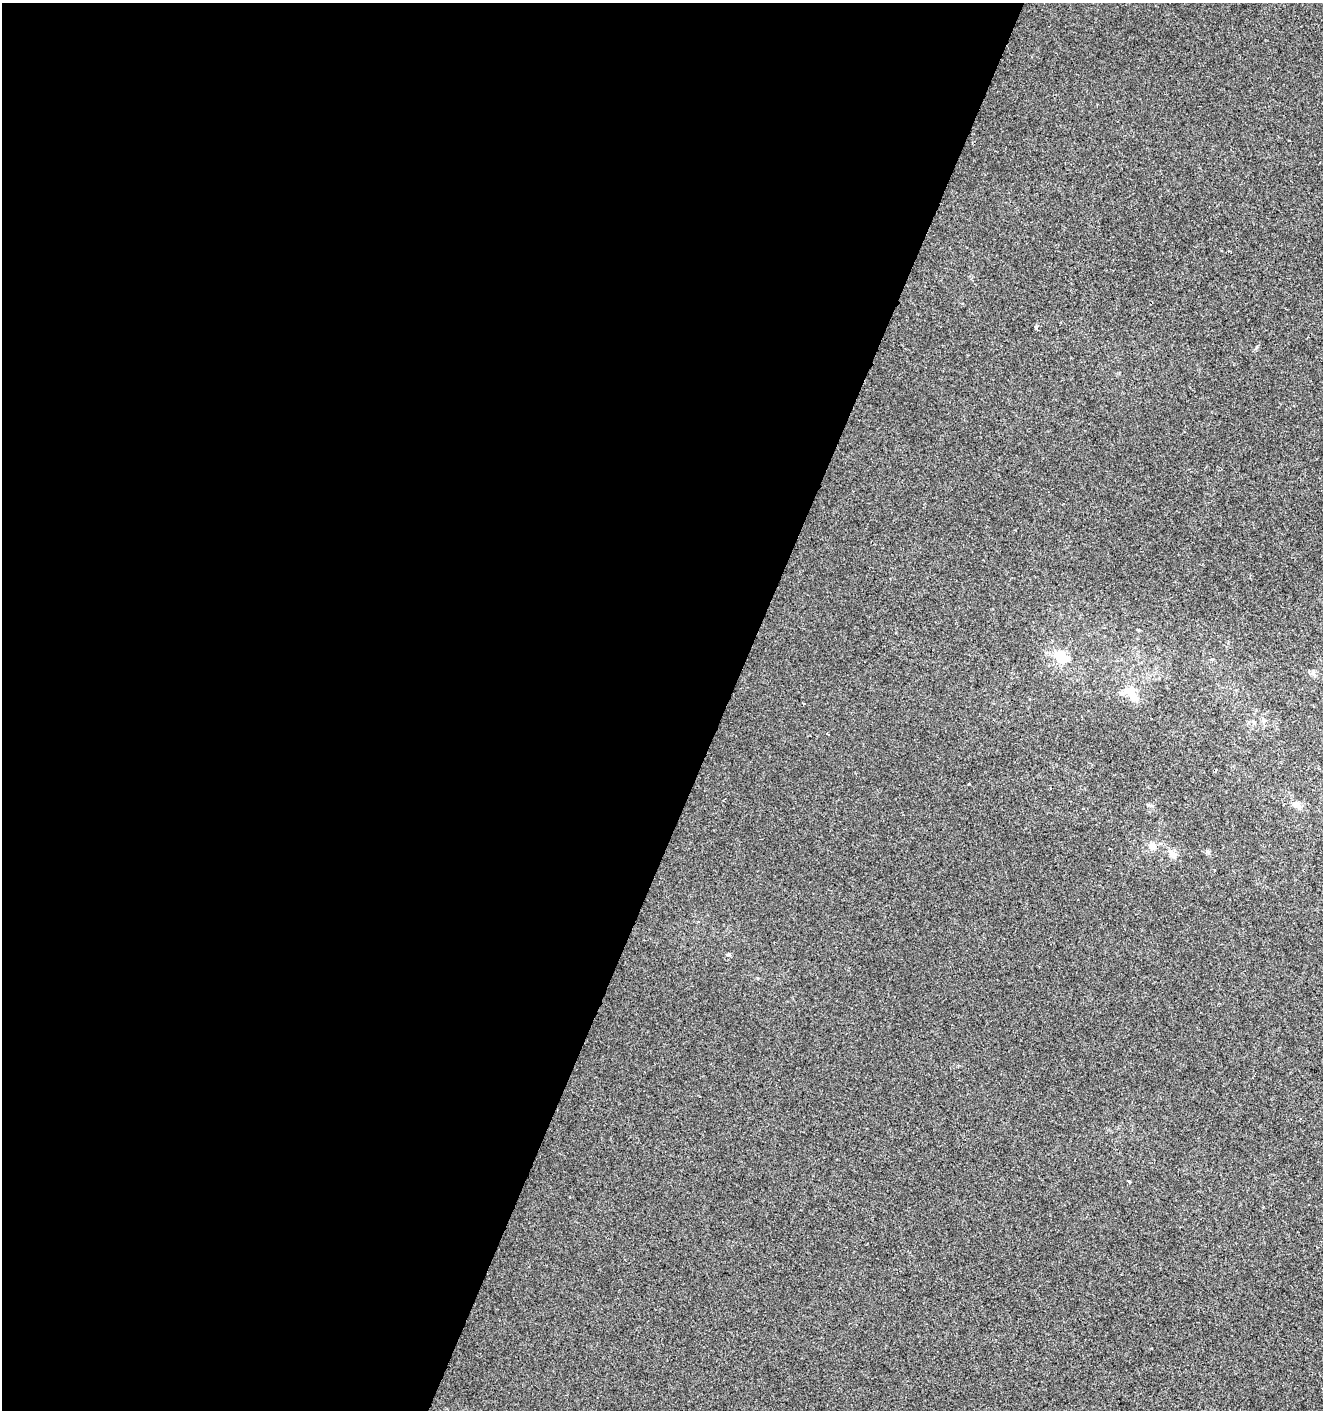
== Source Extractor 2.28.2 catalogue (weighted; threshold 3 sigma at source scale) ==
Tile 5 of 4 x 4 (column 1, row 2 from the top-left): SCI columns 207-1527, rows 2826-4233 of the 5761 x 5642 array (HDU 1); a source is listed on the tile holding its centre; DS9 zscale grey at full resolution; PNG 1325 x 1412 px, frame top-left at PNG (2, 3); no overlay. Shown black and unused: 55% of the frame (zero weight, under 2 of 3 exposures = <1% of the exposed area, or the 3 px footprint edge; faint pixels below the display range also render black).
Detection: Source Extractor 2.28.2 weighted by HDU 2 'WHT'; one run over the whole footprint, this tile lists its part. Background -3.41e-04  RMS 0.0042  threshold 0.0188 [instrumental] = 3 sigma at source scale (4.5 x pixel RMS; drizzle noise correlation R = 1.50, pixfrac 1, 0.0396/0.0396 arcsec/px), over >= 5 px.
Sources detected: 11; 1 inside a brighter object's white glare — not listed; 1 inside a brighter listed object's ellipse — not listed separately; the other 9 listed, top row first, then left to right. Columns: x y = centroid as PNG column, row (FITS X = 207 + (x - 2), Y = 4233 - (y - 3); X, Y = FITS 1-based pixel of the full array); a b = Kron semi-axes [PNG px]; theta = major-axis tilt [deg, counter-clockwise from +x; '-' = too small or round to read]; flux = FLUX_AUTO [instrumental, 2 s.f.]
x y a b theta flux
1036 327 4 4 - 1
1062 658 16 12 -37 9.7
1132 690 14 10 89 4
827 734 3 3 - 1.6
1296 805 12 7 -37 2.3
1152 846 9 8 - 2.7
1172 854 10 8 -35 2.5
1214 871 3 2 - 0.68
1129 1182 3 3 - 1.6